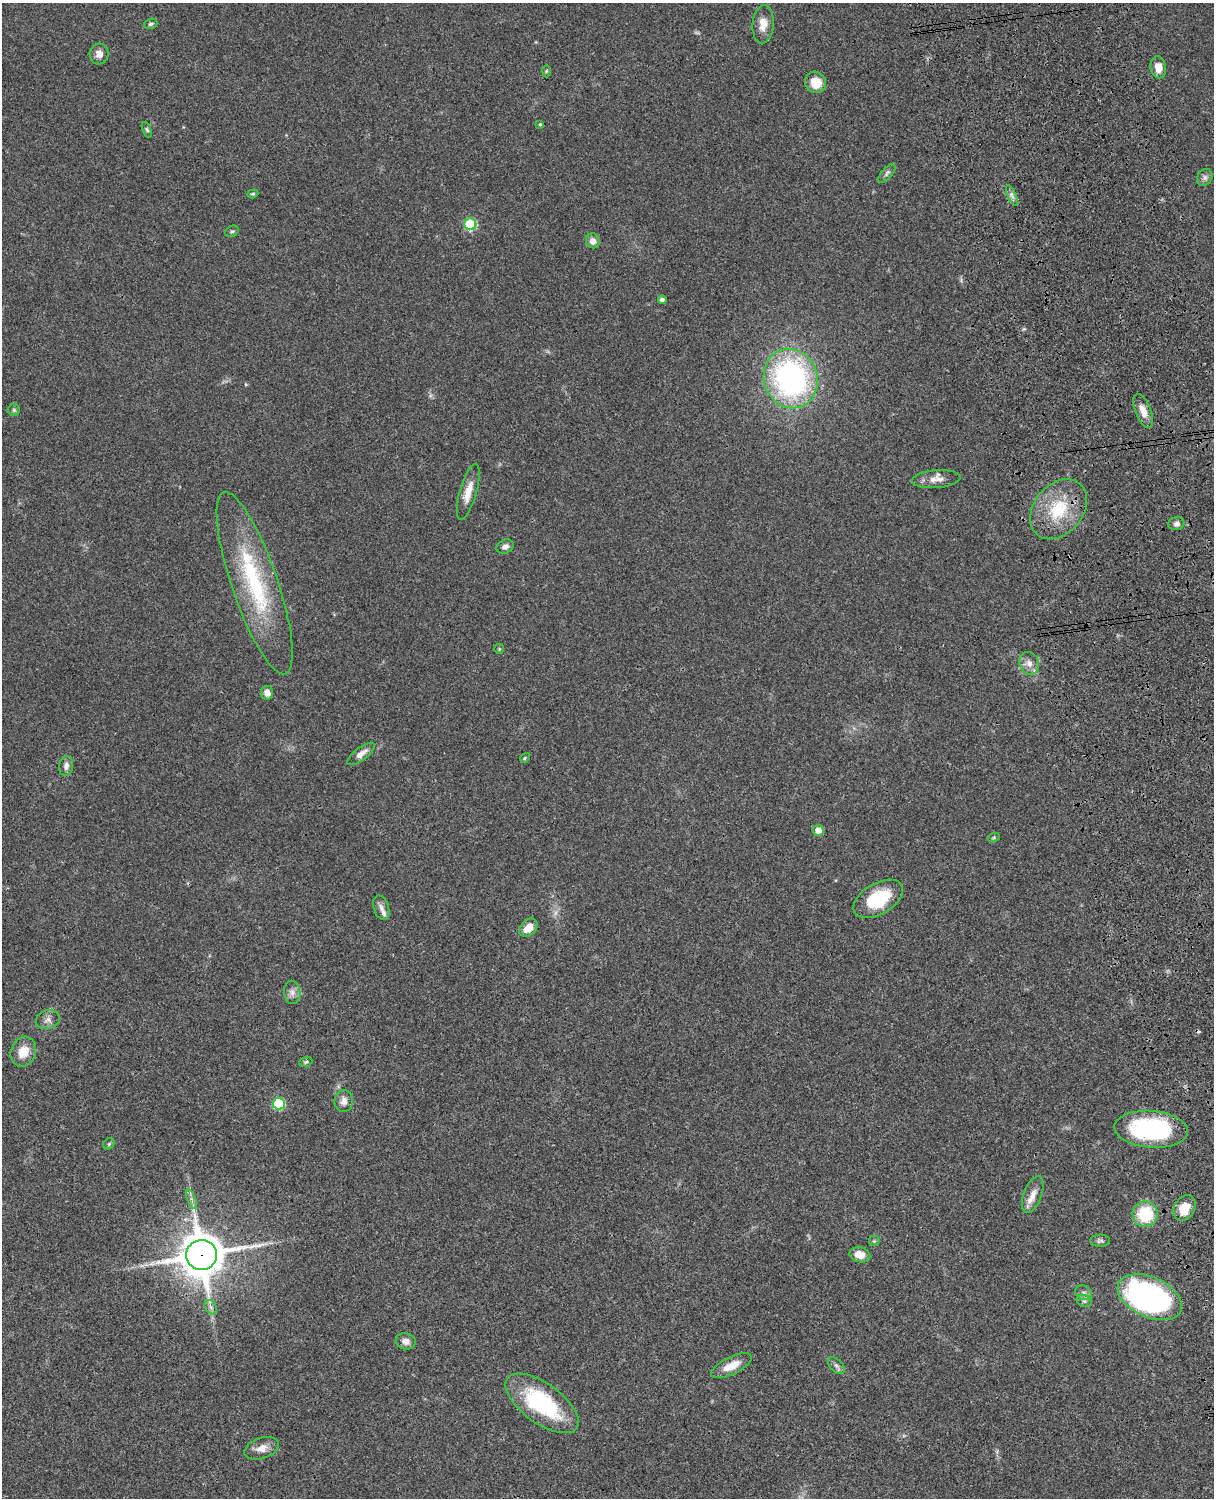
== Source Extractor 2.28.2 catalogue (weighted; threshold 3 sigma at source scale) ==
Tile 6 of 4 x 3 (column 2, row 2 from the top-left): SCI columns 1333-2544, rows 1772-3267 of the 5087 x 4927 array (HDU 1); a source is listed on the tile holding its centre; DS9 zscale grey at full resolution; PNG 1216 x 1500 px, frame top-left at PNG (2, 3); each listed source drawn as its Kron ellipse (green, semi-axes under 4 px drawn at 4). Shown black and unused: <1% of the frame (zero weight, under 3 of 4 exposures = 6% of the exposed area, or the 3 px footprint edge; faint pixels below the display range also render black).
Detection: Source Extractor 2.28.2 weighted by HDU 2 'WHT'; one run over the whole footprint, this tile lists its part. Background 0.0774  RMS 0.0058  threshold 0.0263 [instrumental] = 3 sigma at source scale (4.5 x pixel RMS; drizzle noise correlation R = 1.50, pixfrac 1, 0.05/0.05 arcsec/px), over >= 5 px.
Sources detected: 65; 1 too faint to see at this stretch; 1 cosmic-ray / hot-pixel residue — neither listed nor drawn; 2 inside a brighter listed object's ellipse — not listed separately; the other 61 listed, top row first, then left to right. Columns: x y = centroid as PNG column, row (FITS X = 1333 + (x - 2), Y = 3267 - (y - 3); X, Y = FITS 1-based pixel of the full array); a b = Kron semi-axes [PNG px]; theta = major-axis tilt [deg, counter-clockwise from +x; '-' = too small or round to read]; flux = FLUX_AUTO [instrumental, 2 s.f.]
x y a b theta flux
151 24 7 5 18 1.1
763 24 19 10 86 6.4
99 54 10 9 - 4
1158 67 11 8 -82 5.6
546 71 6 4 88 0.77
816 82 11 10 - 9.8
540 124 4 4 - 0.66
147 130 8 4 -68 0.97
887 173 12 5 49 1.7
1205 177 9 7 59 2.1
253 194 6 4 19 0.74
1012 195 11 4 -67 2
470 224 6 6 - 41
232 231 7 5 26 1.1
593 241 7 7 - 3.7
662 300 4 3 - 1.7
791 379 30 27 -70 140
14 410 6 6 - 0.99
1143 411 18 7 -68 6.2
936 479 24 9 5 5.6
468 492 29 8 74 7.6
1059 509 33 24 51 29
1176 524 8 6 11 2.1
505 547 9 6 25 2.6
255 583 96 23 -71 65
499 649 5 5 - 0.67
1029 663 11 9 -68 4.1
267 693 7 6 - 3.8
361 754 16 6 37 4.4
525 758 5 4 - 0.7
66 766 10 7 81 2.8
818 830 5 5 - 5.5
994 837 6 4 19 0.83
878 899 27 15 30 28
381 908 12 7 -72 2.9
528 928 10 7 45 7.5
292 992 11 8 -81 3.1
48 1020 12 9 15 3.1
23 1052 15 12 69 8.8
306 1062 6 5 - 0.99
344 1101 11 9 82 3.4
279 1104 6 6 - 37
1151 1129 37 18 -5 79
109 1144 6 5 - 0.81
1033 1195 19 9 69 5.9
192 1199 10 3 -69 1.5
1184 1208 13 10 59 9.5
1145 1214 12 12 - 26
874 1241 5 5 - 0.83
1100 1241 10 6 1 1.5
201 1255 15 15 - 1900
860 1255 10 7 -13 6.4
1084 1293 9 7 -30 2.2
1150 1297 34 20 -25 170
1084 1301 8 6 -20 1.6
211 1307 8 5 -60 1.6
406 1341 10 8 -14 3.1
731 1366 22 8 26 8.3
836 1366 10 6 -45 1.9
542 1403 43 20 -35 58
262 1448 18 10 19 5.3
Overlapping masked pixels (flux is a lower limit): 1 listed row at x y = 201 1255